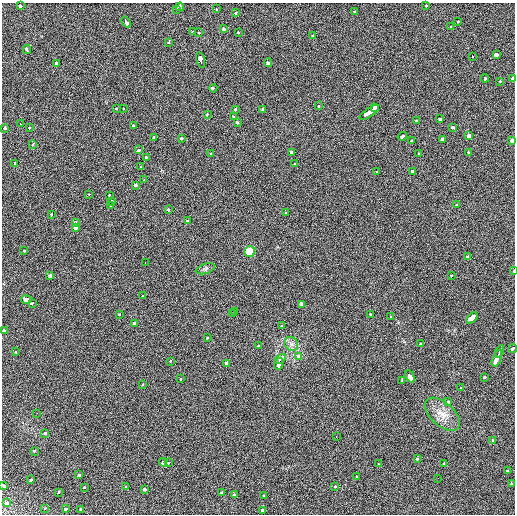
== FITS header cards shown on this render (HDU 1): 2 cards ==
NAXIS1  =                  513 / length of data axis 1
NAXIS2  =                  512 / length of data axis 2

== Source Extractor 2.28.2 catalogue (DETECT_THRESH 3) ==
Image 513 x 512 px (HDU 1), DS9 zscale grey, 1 PNG px = 1 image px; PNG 517 x 516 px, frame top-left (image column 1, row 512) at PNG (2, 3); each listed source drawn as its Kron ellipse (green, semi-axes under 4 px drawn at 4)
Background 34.6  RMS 6.9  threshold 20.8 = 3 sigma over >= 5 px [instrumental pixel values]
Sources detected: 147; all 147 listed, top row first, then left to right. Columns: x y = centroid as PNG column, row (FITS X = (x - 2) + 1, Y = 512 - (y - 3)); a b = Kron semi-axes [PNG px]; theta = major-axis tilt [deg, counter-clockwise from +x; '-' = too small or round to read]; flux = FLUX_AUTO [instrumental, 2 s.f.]
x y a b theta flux
20 6 3 3 - 4500
426 6 3 3 - 1900
180 7 4 3 - 5100
216 9 3 3 - 980
177 10 3 3 - 2500
354 11 3 3 - 1800
236 12 3 3 - 2700
126 22 6 3 -55 8600
458 22 3 3 - 1600
451 26 3 2 - 1000
223 29 3 3 - 7100
192 31 3 3 - 3000
199 32 3 2 - 980
238 33 3 3 - 9300
313 36 3 3 - 2100
169 42 3 3 - 2000
27 49 4 3 - 3500
496 55 3 3 - 9700
473 57 3 2 - 1200
200 60 8 3 -77 7000
56 63 4 3 - 6500
268 63 4 3 - 6700
485 78 4 3 - 3400
513 78 3 3 - 8900
500 81 3 3 - 990
213 88 4 3 - 2800
319 106 3 3 - 1700
375 107 4 3 - 5300
123 108 3 2 - 2300
117 109 3 3 - 1800
235 109 3 3 - 5100
263 110 3 3 - 2600
369 112 11 3 33 16000
207 114 3 3 - 1100
234 116 3 3 - 970
439 119 3 3 - 4400
417 120 3 3 - 3000
237 123 3 3 - 4200
20 124 3 3 - 1100
133 126 3 3 - 2000
453 127 3 3 - 2400
4 128 3 3 - 1800
30 128 3 3 - 1300
402 136 5 3 - 3000
469 136 4 3 - 14000
154 137 3 3 - 2800
181 139 3 3 - 2000
442 139 3 3 - 3000
512 140 4 3 - 6000
411 141 3 3 - 1200
33 144 3 3 - 2100
139 150 3 3 - 3600
468 152 3 2 - 1400
211 153 3 3 - 1700
291 153 4 3 - 3100
419 154 3 2 - 1400
146 158 3 3 - 1700
15 163 3 2 - 2300
295 164 4 3 - 5000
141 166 3 3 - 1500
412 171 4 3 - 19000
377 172 3 3 - 1100
144 180 3 2 - 1000
136 185 3 3 - 3800
89 194 3 2 - 740
109 196 3 3 - 1300
112 201 3 3 - 1400
456 205 3 3 - 1000
111 206 3 3 - 1400
168 210 3 3 - 1900
285 213 3 3 - 1300
52 214 3 3 - 2600
187 220 3 3 - 1500
75 222 3 3 - 1600
75 228 3 3 - 6900
24 251 3 3 - 1300
249 252 5 5 - 11000
467 257 3 3 - 1700
145 263 3 2 - 2800
205 269 10 5 18 1100
514 271 3 2 - 1200
50 276 3 3 - 5300
451 276 3 3 - 2000
143 296 3 3 - 1900
26 300 5 4 - 7800
32 303 3 2 - 1700
301 304 3 3 - 10000
234 311 3 3 - 1800
119 314 3 3 - 1100
232 314 3 3 - 1400
370 314 3 2 - 1300
391 316 3 2 - 910
472 318 7 3 44 12000
134 323 3 3 - 2100
282 325 3 2 - 970
4 330 3 3 - 3300
207 337 3 2 - 910
420 343 3 3 - 1900
291 344 8 6 -45 1700
258 345 3 3 - 790
512 349 4 3 - 5900
16 351 3 3 - 1400
499 351 6 3 65 14000
299 357 3 3 - 3300
497 358 9 3 66 14000
280 359 6 3 36 5500
170 361 3 3 - 900
227 363 4 3 - 6200
279 364 6 3 74 7100
410 376 6 3 -62 180000
484 378 3 3 - 2800
181 379 3 2 - 930
402 381 3 3 - 3600
142 385 3 2 - 1300
461 388 3 2 - 1300
448 401 3 3 - 1900
37 413 2 2 - 1000
442 414 21 11 -42 6200
44 433 3 3 - 6700
336 436 3 2 - 1100
493 440 3 2 - 1100
34 451 3 2 - 3200
417 459 3 3 - 3000
163 462 4 3 - 3400
168 463 3 3 - 1300
444 463 3 3 - 1800
378 464 4 3 - 4700
507 470 3 3 - 1100
79 475 3 3 - 1100
357 477 3 3 - 1900
438 478 2 2 - 440
30 480 3 3 - 5200
511 484 3 3 - 1400
3 485 3 3 - 3200
125 486 3 3 - 2800
335 486 3 3 - 1500
84 487 3 3 - 1600
144 489 4 3 - 3700
58 493 3 3 - 1900
221 493 4 3 - 8600
234 494 3 3 - 2500
263 496 3 3 - 1700
7 503 4 3 - 3600
44 508 3 3 - 1400
66 509 3 3 - 6100
81 509 3 3 - 1700
262 510 3 3 - 4100
At the frame edge (FLAGS 8, measured only in part): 7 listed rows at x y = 513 78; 4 128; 512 140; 514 271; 4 330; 512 349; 3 485